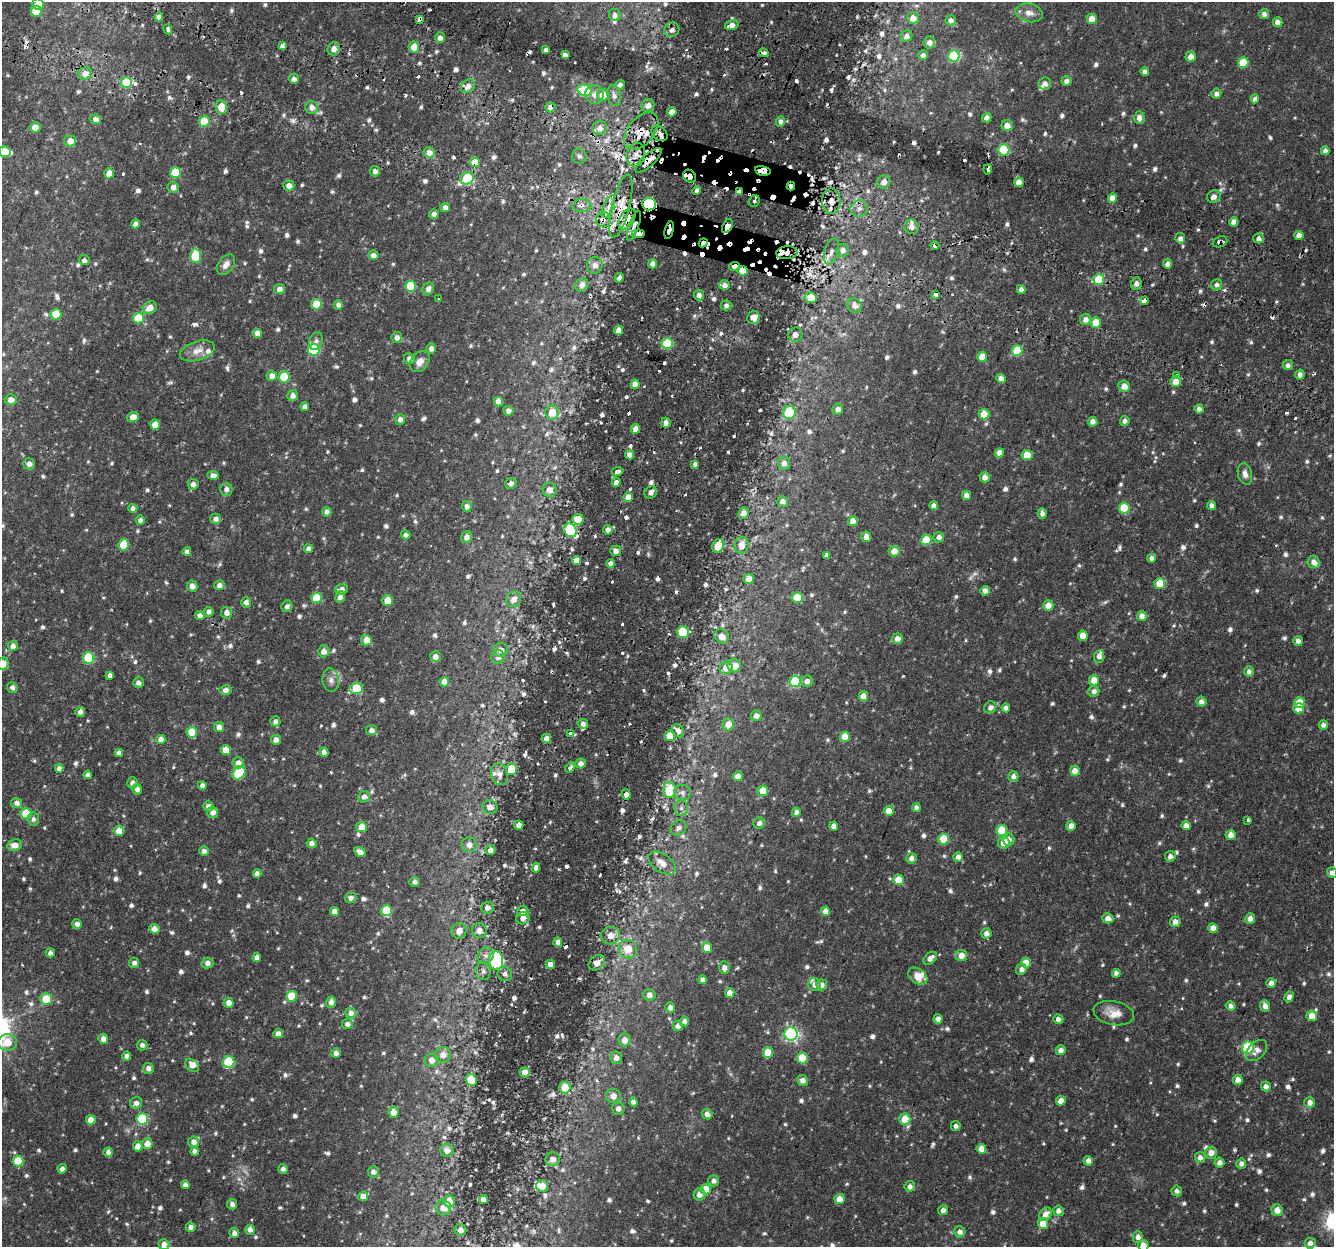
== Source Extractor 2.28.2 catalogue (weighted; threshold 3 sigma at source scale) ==
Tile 11 of 4 x 4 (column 3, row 3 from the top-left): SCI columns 2719-4050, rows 1552-2796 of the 5445 x 5654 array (HDU 1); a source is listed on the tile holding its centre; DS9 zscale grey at full resolution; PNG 1336 x 1249 px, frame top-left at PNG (2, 2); each listed source drawn as its Kron ellipse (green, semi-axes under 4 px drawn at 4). Shown black and unused: <1% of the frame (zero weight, under 2 of 3 exposures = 5% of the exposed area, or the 3 px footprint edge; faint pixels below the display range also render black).
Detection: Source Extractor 2.28.2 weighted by HDU 2 'WHT'; one run over the whole footprint, this tile lists its part. Background 0.035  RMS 0.0038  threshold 0.017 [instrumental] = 3 sigma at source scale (4.5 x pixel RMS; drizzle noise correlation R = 1.50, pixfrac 1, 0.0396/0.0396 arcsec/px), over >= 5 px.
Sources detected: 1068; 3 too faint to see at this stretch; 64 cosmic-ray / hot-pixel residue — neither listed nor drawn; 20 inside a brighter listed object's ellipse — not listed separately; of the other 981, all 500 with FLUX_AUTO >= 1.36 (the completeness limit of this list) listed and drawn (481 fainter detections not listed), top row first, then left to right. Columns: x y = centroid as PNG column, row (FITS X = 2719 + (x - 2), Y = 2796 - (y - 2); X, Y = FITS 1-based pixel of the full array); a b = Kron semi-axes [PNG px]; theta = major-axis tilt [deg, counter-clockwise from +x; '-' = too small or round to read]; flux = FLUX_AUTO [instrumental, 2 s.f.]
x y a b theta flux
38 4 6 5 - 5.7
36 11 5 5 - 10
1029 13 13 9 -14 2.9
1264 14 5 5 - 1.8
615 15 6 5 - 1.8
159 17 4 4 - 2.2
913 18 6 6 - 3.6
419 19 4 3 - 15
1092 19 5 5 - 4.8
951 20 5 5 - 1.4
1278 22 5 5 - 2.3
732 25 7 5 16 3.1
168 29 5 3 - 3.5
672 30 7 7 - 1.5
907 36 6 5 - 2
440 38 5 4 - 2.2
929 42 6 6 - 2.2
282 46 4 4 - 1.4
414 47 5 5 - 5.1
334 49 7 6 - 2.4
546 50 4 4 - 1.6
764 53 5 4 - 2
565 55 4 4 - 1.6
923 55 5 5 - 1.7
954 56 6 5 - 24
1191 56 5 5 - 2.8
1243 63 5 5 - 11
1145 71 4 4 - 1.5
85 73 7 6 - 2.7
294 79 5 5 - 1.7
1067 81 5 5 - 1.8
126 83 5 5 - 19
1045 83 6 6 - 2.1
620 85 5 4 - 1.4
468 86 8 6 45 2.5
585 90 7 5 -14 17
1216 94 5 4 - 1.6
594 95 9 9 - 2.2
603 95 6 6 - 5.1
614 96 10 6 -77 1.6
1255 99 4 4 - 1.8
648 105 6 6 - 1.9
221 107 7 5 -79 7
312 107 6 6 - 2.3
550 107 5 5 - 1.7
672 112 5 4 - 2.1
987 118 5 5 - 2
1139 118 6 5 - 2.1
96 119 5 4 - 1.7
204 121 5 5 - 10
781 121 5 4 - 1.4
1007 125 6 5 - 3.4
35 127 5 5 - 4.5
600 128 7 7 - 2.6
641 131 22 13 50 6
660 133 9 6 -41 1.7
70 141 6 5 - 3.6
1004 150 5 5 - 25
1325 151 4 4 - 1.8
5 152 6 5 - 6.5
429 153 5 5 - 2.8
636 155 12 9 80 3.3
579 156 7 7 - 1.4
648 160 17 6 43 3.9
475 162 5 5 - 6.7
988 169 5 3 - 4.1
375 171 5 5 - 1.7
763 171 8 4 -11 7.3
109 173 5 5 - 3.4
175 173 5 5 - 15
689 176 7 6 - 3.6
467 178 7 5 30 18
884 182 7 6 - 3
1019 182 5 4 - 4.1
289 186 5 5 - 2.8
791 186 4 3 - 1.8
173 187 6 5 - 2
697 191 4 4 - 2.2
739 192 4 4 - 2.1
1214 197 7 6 - 1.9
1112 198 5 4 - 3.3
754 201 6 5 - 1.5
831 201 12 9 -89 4.2
649 204 7 6 - 35
582 205 9 6 2 2.2
609 206 12 5 70 2.2
621 206 32 9 76 6.9
445 207 5 4 - 1.7
859 208 9 8 - 2.3
434 214 4 4 - 1.8
627 219 11 7 57 5.6
604 220 8 7 - 2.7
1234 222 4 4 - 3.5
135 224 4 4 - 1.6
634 226 16 5 71 2.4
727 226 7 4 62 3.6
911 227 7 7 - 2.4
669 230 9 3 76 1.9
638 234 6 4 6 2.5
1299 235 4 4 - 2.7
1180 238 5 5 - 1.6
1259 238 5 5 - 1.8
1220 242 8 5 21 2.1
703 243 4 4 - 2
935 246 4 3 - 1.4
843 250 6 6 - 1.8
831 251 13 6 73 2.2
787 253 11 6 5 2.9
373 255 5 4 - 1.7
195 256 7 5 -89 17
84 260 5 5 - 1.5
653 264 4 4 - 2.4
1168 264 4 4 - 2.3
226 265 11 7 52 2.3
595 265 8 7 - 3
734 266 5 4 - 2.6
743 271 5 4 - 7.4
619 278 4 4 - 1.4
1099 280 5 5 - 14
1136 283 6 5 - 1.9
582 285 7 6 - 2.3
724 285 5 5 - 2.4
1217 285 5 5 - 1.4
411 286 5 5 - 13
279 289 5 5 - 1.9
428 289 6 5 - 1.8
1021 289 4 4 - 1.7
936 294 4 3 - 4
699 295 5 5 - 1.8
811 297 6 5 - 6.4
438 299 3 3 - 2.6
1144 300 4 3 - 4.7
316 304 5 5 - 12
338 305 5 4 - 1.5
726 305 5 5 - 1.5
855 306 8 7 - 2.5
150 308 7 6 - 3.4
56 314 5 5 - 11
138 318 5 5 - 13
753 318 6 6 - 4.5
1085 320 5 5 - 2.3
1096 322 5 5 - 6.8
618 330 5 4 - 2.7
257 333 5 4 - 2.3
795 335 7 7 - 2
397 338 5 5 - 1.9
316 341 9 6 70 1.5
667 343 5 5 - 24
431 349 5 4 - 1.7
314 350 6 6 - 26
1017 350 5 5 - 13
197 351 18 9 18 3.5
982 357 5 5 - 5.5
409 359 5 5 - 1.8
420 362 11 8 49 2.5
1288 365 5 5 - 1.4
1177 375 4 3 - 3.7
1300 375 5 4 - 1.9
272 376 5 5 - 2.6
284 377 5 5 - 13
1001 379 5 4 - 2.3
1176 382 5 5 - 3.9
635 384 5 4 - 3.4
1124 386 6 5 - 3
293 395 5 5 - 1.8
11 400 6 5 - 2.6
498 402 5 4 - 3.9
305 406 4 4 - 1.6
838 409 5 5 - 2.1
1199 409 4 4 - 1.6
508 411 5 5 - 2
552 412 7 6 - 6
789 412 6 6 - 17
984 414 5 5 - 6.6
133 417 6 5 - 3
400 419 5 5 - 1.8
1125 421 5 4 - 1.7
1092 422 5 4 - 2
666 423 5 4 - 2
155 425 5 5 - 5.2
635 429 5 4 - 4.5
999 453 4 4 - 3.2
629 455 5 4 - 2.2
1027 455 5 5 - 8.4
784 463 6 6 - 2.1
29 464 6 5 - 1.9
695 464 4 4 - 1.9
618 471 5 4 - 1.7
1245 474 11 7 -77 1.9
213 475 6 4 -6 2.2
985 477 5 5 - 2.2
616 482 4 4 - 2.4
511 483 6 5 - 1.8
193 484 5 5 - 1.8
226 489 6 6 - 2
550 490 7 7 - 2.5
651 492 7 5 52 1.9
967 495 4 4 - 2.6
628 497 5 5 - 4.8
783 501 5 5 - 2
934 505 4 4 - 1.8
1212 505 4 4 - 1.8
467 506 5 5 - 1.8
133 508 4 4 - 1.8
1124 508 5 5 - 12
327 512 5 4 - 1.7
744 513 6 5 - 2.4
1042 513 5 4 - 1.9
216 519 5 5 - 1.8
578 519 5 5 - 8.4
140 520 4 4 - 1.6
853 521 5 5 - 4.6
570 530 7 6 - 30
608 530 5 4 - 2.2
406 535 5 4 - 1.6
466 537 6 5 - 2.2
866 537 5 5 - 2.3
939 537 5 5 - 1.9
926 540 5 5 - 9.7
124 545 6 5 - 13
742 545 8 7 - 3.7
718 546 7 5 66 6.8
308 548 4 4 - 1.4
187 551 4 4 - 1.4
616 551 5 5 - 2.1
894 551 5 5 - 3.9
827 555 4 4 - 1.5
1152 558 4 4 - 1.7
577 560 4 4 - 2.5
1313 562 6 6 - 2.1
610 563 4 4 - 1.7
749 579 5 5 - 3.2
1160 583 5 5 - 8.9
219 585 5 5 - 1.8
192 586 6 5 - 2
342 589 6 5 - 1.9
985 591 5 5 - 2
340 597 5 5 - 1.6
316 598 5 5 - 11
797 598 5 5 - 11
513 599 8 7 - 2.9
388 601 5 5 - 6.4
246 602 5 5 - 1.7
287 606 6 5 - 1.4
1048 606 5 5 - 3.3
209 612 5 5 - 1.5
227 613 5 5 - 2
200 616 4 4 - 2
1142 616 5 5 - 2.3
683 632 6 6 - 21
722 636 8 6 -45 3.6
1083 636 5 5 - 5
897 639 5 5 - 2.4
366 640 5 5 - 4.2
1298 641 5 4 - 1.7
13 646 5 5 - 1.9
501 650 7 7 - 2.4
324 651 6 5 - 2.7
1099 656 6 5 - 2
435 657 5 5 - 2.2
498 657 7 7 - 1.5
89 658 6 5 - 23
3 664 6 5 - 4.5
734 666 6 6 - 4.2
726 668 6 6 - 4.3
1249 671 5 5 - 1.5
110 675 4 4 - 1.6
331 680 12 8 -82 2
1094 680 5 5 - 4.2
807 681 6 5 - 2
444 682 5 4 - 3.1
795 682 5 5 - 23
138 683 5 5 - 1.7
12 687 5 5 - 1.5
356 688 7 5 18 13
226 690 6 5 - 1.9
1094 691 5 5 - 1.7
863 696 5 4 - 3.9
1201 702 5 5 - 2
1299 703 5 5 - 7.2
990 707 6 5 - 1.7
1006 708 4 4 - 1.5
1299 708 5 5 - 5
80 712 5 4 - 1.9
756 716 5 5 - 2.1
275 721 5 5 - 1.4
583 724 5 5 - 1.8
728 724 6 5 - 3.8
1323 725 5 4 - 1.6
219 727 5 5 - 2.2
372 730 5 5 - 1.8
678 731 7 5 -56 1.8
192 732 5 5 - 8.4
570 733 4 3 - 1.5
670 736 5 5 - 6.3
845 737 5 5 - 7.3
546 738 5 4 - 2.2
161 739 4 4 - 2.7
276 740 5 5 - 2.2
226 750 5 5 - 4.4
324 752 5 4 - 2.1
119 753 4 4 - 1.5
238 763 6 5 - 2.4
580 763 5 5 - 2.1
59 768 4 4 - 1.6
570 768 5 4 - 1.4
511 769 6 5 - 7.9
1075 771 5 5 - 3.1
239 773 8 5 50 16
499 774 11 8 -75 2.3
88 775 4 4 - 1.6
738 776 5 5 - 2.6
1013 776 5 5 - 1.7
132 783 5 5 - 2
202 785 4 4 - 1.6
137 789 5 5 - 1.8
670 790 7 6 - 13
763 791 5 5 - 4.7
682 793 8 7 - 1.7
626 794 5 4 - 2.2
364 797 6 5 - 1.8
17 803 5 5 - 1.7
208 806 5 5 - 2.1
490 807 7 7 - 2.7
916 807 4 4 - 1.8
681 808 8 6 -89 1.5
889 811 5 5 - 4.2
213 812 6 5 - 2.1
796 812 5 4 - 1.6
26 814 5 5 - 13
33 819 7 6 - 1.4
1248 820 4 3 - 2.2
759 823 6 5 - 1.5
519 825 4 4 - 2
834 826 4 4 - 2.1
1071 826 5 4 - 2.2
1186 826 4 4 - 2.6
361 827 5 5 - 5
679 828 8 7 - 1.5
1002 830 5 5 - 11
119 831 5 5 - 4.1
1231 835 5 5 - 2.7
944 839 5 5 - 12
1008 839 6 6 - 2.5
311 843 5 4 - 1.8
1004 843 6 5 - 4.3
14 845 7 6 - 2.6
469 845 7 7 - 2.6
490 850 5 5 - 2
204 851 5 4 - 1.7
360 852 6 4 -34 2.2
1170 856 5 5 - 1.7
958 857 5 5 - 1.8
911 858 5 5 - 1.7
662 863 15 9 -35 4.3
536 868 5 4 - 2.2
257 873 4 4 - 1.6
1332 873 5 5 - 1.7
899 880 5 5 - 6.3
414 882 5 5 - 1.5
351 898 6 5 - 1.5
487 908 6 6 - 2.2
386 910 5 5 - 15
334 911 4 4 - 2.6
523 911 5 5 - 2.1
825 911 4 4 - 2.2
523 918 7 6 - 2.4
1108 918 6 5 - 2.3
1250 919 5 5 - 2.4
1175 922 5 5 - 2
77 924 5 5 - 1.8
1213 928 5 4 - 3.5
154 929 5 5 - 2.6
459 931 8 7 - 3.1
479 931 7 7 - 2.6
986 933 5 5 - 1.9
610 936 10 9 - 3.3
558 942 5 4 - 2.2
707 948 5 5 - 6.3
628 949 9 9 - 6.4
50 953 4 4 - 1.7
486 955 8 7 - 1.9
961 956 5 5 - 3.2
257 957 4 4 - 1.7
930 958 8 5 42 2
496 961 9 7 -84 46
134 963 5 5 - 1.5
208 963 6 5 - 1.9
597 963 9 6 37 2.9
1026 963 5 5 - 4.7
550 964 4 4 - 2.2
724 968 6 5 - 2
1021 969 6 5 - 1.9
483 971 9 7 -81 1.7
1116 973 4 4 - 1.7
505 974 7 7 - 1.5
918 976 10 7 -36 4.8
703 980 4 4 - 1.8
1271 983 5 4 - 1.8
815 985 6 6 - 1.9
822 985 5 5 - 1.9
730 993 5 5 - 3
649 995 6 6 - 2.4
291 996 5 5 - 11
1289 997 5 4 - 1.5
46 999 6 5 - 8.6
331 1002 6 5 - 1.9
229 1003 5 5 - 2.5
1231 1006 5 4 - 1.5
1265 1006 6 4 -70 1.9
670 1008 5 5 - 1.8
351 1013 5 5 - 1.9
1114 1013 20 12 -12 4.8
1312 1016 5 5 - 4.2
938 1019 5 4 - 1.8
1058 1019 5 4 - 1.6
684 1021 5 5 - 1.9
347 1024 5 5 - 1.6
678 1026 5 5 - 1.8
278 1034 4 4 - 2.8
791 1034 6 6 - 79
103 1039 5 5 - 2.2
624 1040 6 6 - 3.2
7 1042 9 8 - 6.9
142 1045 5 5 - 1.5
1248 1047 6 6 - 26
1061 1050 5 5 - 1.6
1256 1051 13 8 45 2.4
768 1052 5 5 - 6.7
336 1053 5 5 - 1.7
443 1055 8 8 - 3
127 1056 4 4 - 1.7
616 1058 6 6 - 2.1
802 1058 5 5 - 10
432 1060 7 7 - 3.3
229 1062 6 5 - 22
192 1065 8 5 -41 2.2
148 1068 5 5 - 2
525 1072 5 5 - 2.6
471 1080 6 5 - 10
1238 1080 5 5 - 2.4
802 1081 5 5 - 2
1266 1086 5 5 - 1.9
565 1088 6 5 - 7
613 1096 7 7 - 2.8
1061 1101 5 5 - 3.1
633 1102 4 4 - 1.6
1310 1102 5 5 - 2.1
136 1103 6 5 - 2
618 1109 6 6 - 2.1
393 1112 6 5 - 3
707 1114 5 5 - 2
142 1119 6 5 - 26
905 1119 5 5 - 7.3
91 1120 5 4 - 3.5
956 1126 5 5 - 1.5
194 1142 5 5 - 2.1
147 1144 5 5 - 3.7
138 1146 5 5 - 2.5
981 1149 5 5 - 3.4
447 1150 7 6 - 2.4
195 1151 4 4 - 1.4
108 1152 5 4 - 1.7
1211 1153 6 6 - 3
1200 1157 5 5 - 1.8
553 1159 7 7 - 2.6
18 1161 5 5 - 14
1088 1161 5 4 - 2
1219 1163 5 5 - 2
1241 1164 5 5 - 1.5
62 1169 5 4 - 1.9
283 1169 5 4 - 1.5
373 1172 5 5 - 1.8
714 1181 5 5 - 1.6
185 1185 4 4 - 1.8
542 1186 6 6 - 3.4
910 1186 5 5 - 1.7
706 1189 5 5 - 5.9
1177 1191 5 5 - 1.4
699 1194 6 6 - 2.2
363 1196 5 4 - 3.5
839 1199 5 5 - 3.8
484 1200 5 4 - 1.5
449 1201 6 5 - 4.5
232 1204 5 5 - 1.9
443 1208 8 7 - 3.4
943 1210 5 5 - 1.7
1277 1210 6 5 - 3
1058 1211 5 5 - 1.8
1046 1214 7 5 48 2.5
1043 1224 5 5 - 6.6
190 1227 5 5 - 1.7
250 1230 5 5 - 1.8
460 1230 6 6 - 2
960 1232 5 5 - 1.8
234 1233 5 5 - 1.8
1138 1237 5 5 - 1.9
1310 1243 5 5 - 1.9
164 1244 5 5 - 2.4
1143 1245 5 5 - 3.3
Overlapping masked pixels (flux is a lower limit): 38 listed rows (the first 20) at x y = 419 19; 764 53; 221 107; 550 107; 641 131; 660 133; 648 160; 475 162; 988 169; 763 171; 689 176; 791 186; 739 192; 831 201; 649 204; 582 205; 621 206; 627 219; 604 220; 634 226
Isophote crosses this tile's border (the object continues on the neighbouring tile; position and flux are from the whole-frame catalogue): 7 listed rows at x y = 38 4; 5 152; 3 664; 1332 873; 7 1042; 164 1244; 1143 1245